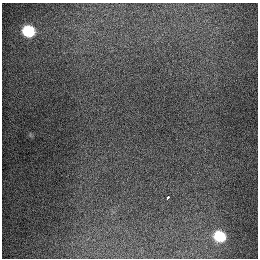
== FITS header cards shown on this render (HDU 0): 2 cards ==
NAXIS1  =                  256
NAXIS2  =                  256

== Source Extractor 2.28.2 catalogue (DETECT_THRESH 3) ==
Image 256 x 256 px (HDU 0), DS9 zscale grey, 1 PNG px = 1 image px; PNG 260 x 260 px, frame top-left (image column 1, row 256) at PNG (2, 3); no overlay
Background 1310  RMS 27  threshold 80.7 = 3 sigma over >= 5 px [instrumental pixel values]
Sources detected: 3; all 3 listed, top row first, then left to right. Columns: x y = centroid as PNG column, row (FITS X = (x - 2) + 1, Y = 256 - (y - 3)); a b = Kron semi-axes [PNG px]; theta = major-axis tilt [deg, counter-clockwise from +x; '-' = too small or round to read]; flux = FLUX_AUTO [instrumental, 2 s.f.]
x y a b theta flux
28 31 9 8 - 89000
168 197 4 3 - 32000
220 236 10 9 - 70000